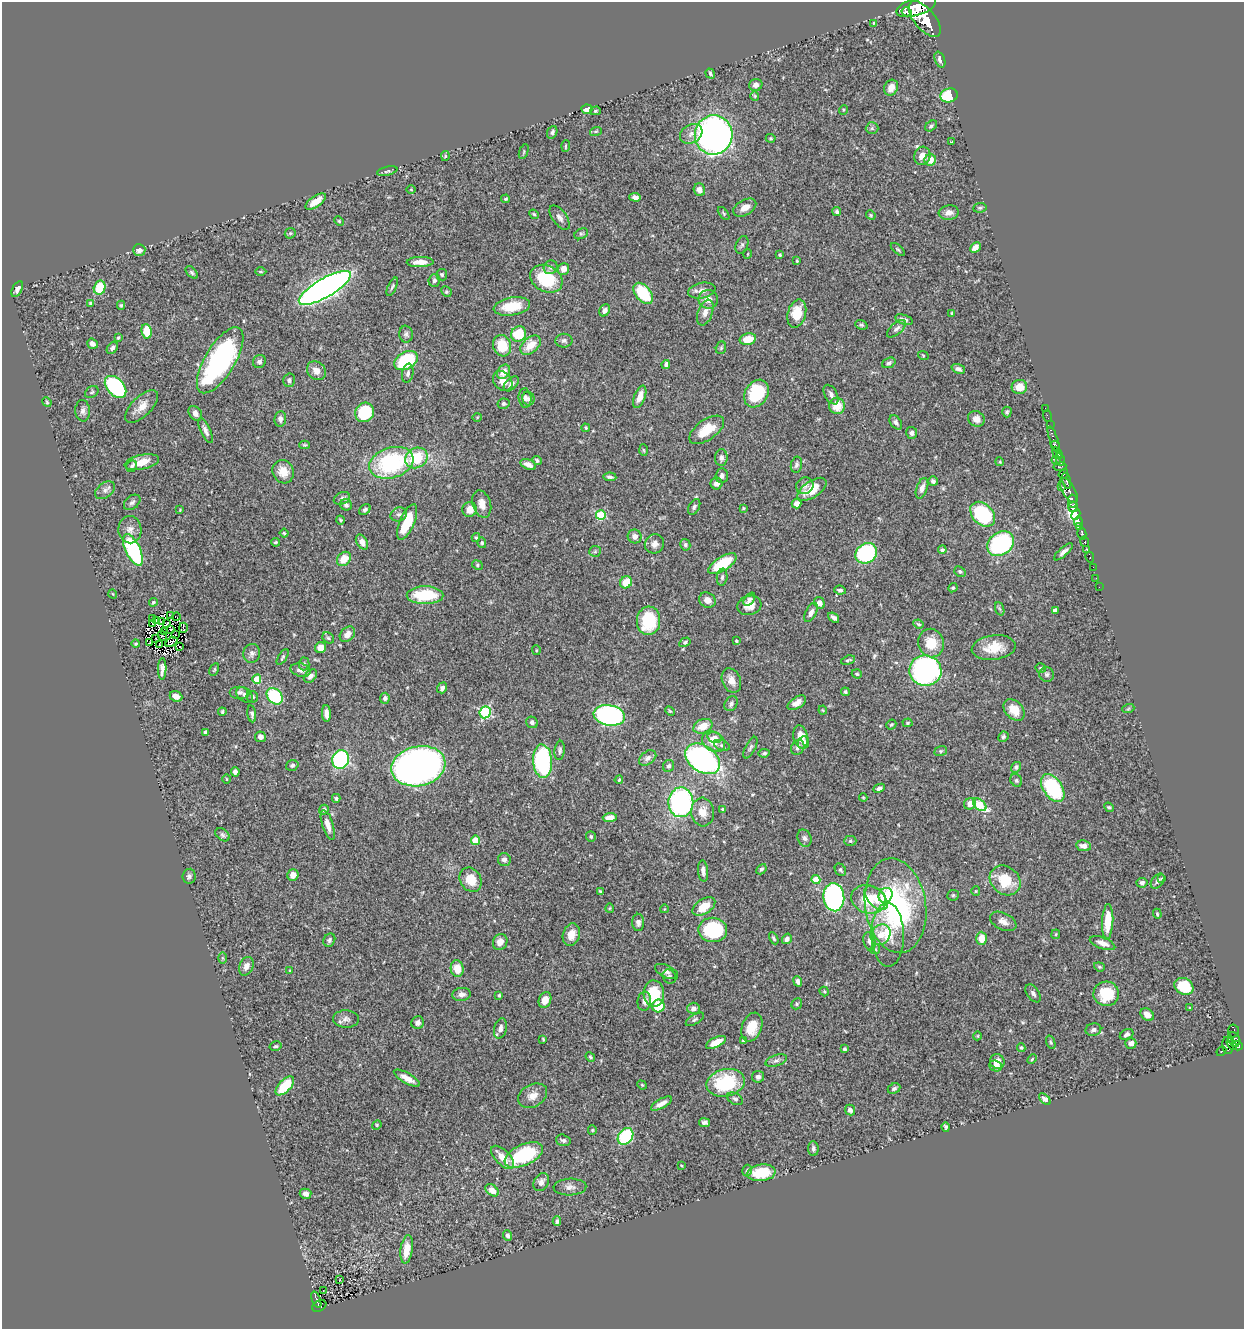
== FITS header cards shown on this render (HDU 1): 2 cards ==
NAXIS1  =                 1242
NAXIS2  =                 1327

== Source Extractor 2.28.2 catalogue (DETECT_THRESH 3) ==
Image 1242 x 1327 px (HDU 1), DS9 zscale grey, 1 PNG px = 1 image px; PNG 1246 x 1331 px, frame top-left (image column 1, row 1327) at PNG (2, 2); each listed source drawn as its Kron ellipse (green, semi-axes under 4 px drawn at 4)
Background 0.568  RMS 0.021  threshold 0.0633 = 3 sigma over >= 5 px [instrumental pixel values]
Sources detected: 456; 6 with non-positive FLUX_AUTO (blend fragments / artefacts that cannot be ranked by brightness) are neither listed nor drawn; the other 450 listed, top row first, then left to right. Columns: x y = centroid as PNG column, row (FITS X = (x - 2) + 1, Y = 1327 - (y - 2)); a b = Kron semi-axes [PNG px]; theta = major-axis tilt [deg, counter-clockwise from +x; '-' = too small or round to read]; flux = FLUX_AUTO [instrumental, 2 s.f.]
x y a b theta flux
916 7 21 8 18 2900
907 12 5 3 - 210
925 19 21 10 -51 3700
873 23 4 3 - 1.2
940 60 8 5 -68 5.5
710 74 5 4 - 3.1
756 85 6 6 - 8.3
891 88 8 6 62 10
949 95 9 7 16 70
755 96 4 4 - 1.5
587 109 5 4 - 19
843 110 5 3 - 1.3
595 111 5 4 - 2.2
931 126 6 4 38 2.8
872 128 6 6 - 2.7
596 131 6 4 18 1.8
552 132 6 5 - 3.7
691 134 12 9 30 9.1
714 135 20 19 - 740
771 138 5 4 - 1.7
951 142 3 3 - 1.3
566 146 6 2 86 1.5
524 152 8 2 69 1.3
445 156 5 4 - 1.8
922 156 9 8 - 11
930 160 6 5 - 16
387 171 10 4 13 2.8
411 189 4 3 - 1.2
699 190 6 5 - 7.8
635 197 6 4 -4 5.6
505 199 4 3 - 1.8
316 201 12 5 35 17
745 208 12 7 30 12
980 208 7 5 7 2.2
837 212 5 4 - 3
724 213 7 3 -52 1.9
949 213 10 7 7 8.1
534 214 5 4 - 1.8
871 215 5 4 - 1.7
560 218 14 7 -54 6.8
339 221 5 4 - 1.6
290 233 6 5 - 2
581 234 7 5 27 2.6
742 245 9 6 67 3.5
975 247 6 4 43 9.2
898 249 9 4 -41 2.4
139 250 6 6 - 9.1
748 254 5 3 - 1.1
780 255 3 3 - 1.7
797 261 3 3 - 1.6
420 262 13 5 1 11
551 267 7 6 - 4.1
564 269 6 5 - 11
192 272 7 4 -46 2.6
261 272 5 3 - 1.7
442 275 6 5 - 2.7
546 279 17 13 -29 70
434 280 6 5 - 3.7
392 287 10 4 65 2.6
100 288 7 6 - 40
325 288 29 9 30 1000
17 289 8 5 63 6.2
702 291 14 7 11 9.8
446 292 5 4 - 1.9
643 293 12 7 -50 64
708 299 10 9 - 12
90 303 4 4 - 1.8
121 305 4 4 - 1.9
512 306 18 9 10 37
605 310 6 5 - 6.2
705 313 13 7 70 9.4
797 313 14 9 74 35
952 313 4 3 - 1.8
904 320 9 4 -18 4.4
861 325 6 4 -20 2.4
896 329 11 5 42 5.4
147 331 7 5 -82 34
406 334 8 6 -83 4.2
519 334 8 7 - 48
118 338 3 3 - 1.9
748 339 8 5 13 24
564 341 8 7 - 3.9
92 344 5 5 - 6.5
530 345 12 7 41 21
502 346 11 9 -72 34
112 348 7 5 53 4.2
721 348 6 5 - 2.3
923 355 5 3 - 1.2
220 360 37 15 59 280
259 361 7 6 - 4.5
406 361 13 8 29 100
889 363 7 5 22 3.2
666 364 4 3 - 4.2
958 369 7 4 -20 4.9
316 371 10 8 -43 11
504 372 8 6 54 14
408 373 9 5 80 4.5
289 380 7 6 - 3.9
503 381 11 8 -48 12
511 384 9 5 45 5.4
116 387 13 8 -47 190
1019 387 8 7 - 18
92 392 7 5 36 2.3
756 394 15 11 57 68
831 395 10 6 -61 5.3
640 397 12 5 68 14
525 398 9 6 -85 4.9
528 399 7 6 - 3.4
47 402 5 4 - 1.9
503 404 6 5 - 2.6
142 406 21 10 44 17
837 406 8 8 - 23
1045 408 2 2 - 3.5
83 411 11 7 -86 5.7
364 412 10 9 - 73
1007 412 5 4 - 2.4
195 413 8 6 -52 7.4
1047 416 6 2 -71 14
477 417 5 3 - 1.1
280 419 8 6 84 5.6
976 419 9 7 -28 9.5
896 422 8 5 -53 4.7
1050 425 2 2 - 11
586 428 4 4 - 1.4
707 430 20 10 35 29
205 431 13 5 -65 5.9
912 433 6 5 - 5.4
1054 440 14 3 -70 520
305 445 5 4 - 1.9
1055 446 5 4 - 260
643 450 6 4 -87 1.6
1057 453 7 3 -60 350
416 458 11 10 - 52
721 458 8 6 87 4.5
537 460 5 4 - 2.4
1056 460 4 2 - 18
1060 460 6 3 -68 97
142 462 17 7 12 20
1000 462 4 3 - 1.3
391 463 23 15 17 160
528 465 8 5 -23 8.3
796 465 8 5 80 4.2
132 466 6 5 - 3.1
1060 467 6 3 7 120
283 472 12 10 -63 16
1063 474 5 4 - 210
722 476 7 6 - 5.4
610 477 6 3 -4 3.2
933 481 5 4 - 3.1
1067 481 8 3 -75 220
717 483 6 6 - 7.2
805 486 9 8 - 5.2
1061 487 3 2 - 7.7
922 488 11 5 70 8
812 489 17 8 34 29
105 490 11 7 36 6.3
1069 490 14 6 -58 290
342 498 8 6 25 4
1072 501 6 4 -81 370
132 502 9 6 39 4.2
482 504 14 9 -72 13
796 504 5 4 - 8.4
346 505 6 5 - 3.4
694 507 8 5 61 3.6
1073 507 5 5 - 570
743 508 4 3 - 1.3
470 509 7 7 - 17
180 510 4 4 - 1.2
365 510 6 4 41 3
399 514 8 6 19 4.5
983 514 14 10 -46 130
601 515 5 5 - 73
1076 515 6 4 64 1200
340 520 4 3 - 2
407 522 19 7 67 51
1078 522 5 3 - 320
1080 527 4 3 - 220
130 530 14 11 -88 11
284 533 4 4 - 1.8
1082 534 6 3 -77 170
635 536 7 6 - 7.6
476 538 4 4 - 1.7
276 542 4 3 - 1.5
362 542 8 5 -58 8.9
1085 542 5 3 - 140
482 543 5 4 - 2.2
654 544 10 9 - 8.4
1001 544 14 11 36 150
685 545 6 5 - 3
133 550 17 7 -65 150
942 550 4 3 - 2.5
1087 550 3 2 - 11
595 551 6 5 - 2.5
1063 552 12 4 41 6.3
866 553 11 9 40 170
1090 557 5 3 - 21
344 559 8 6 48 19
722 564 16 7 33 64
477 565 5 4 - 2.1
1093 567 2 2 - 8.3
960 572 6 4 -40 2.3
722 577 8 5 82 3.5
1096 578 2 2 - 3.2
626 582 6 5 - 25
1099 587 2 2 - 4.2
953 588 5 4 - 2
840 590 6 4 -7 3.7
113 594 4 3 - 0.96
425 595 18 9 0 69
749 599 7 4 54 2.9
707 600 8 7 - 11
153 602 4 4 - 1.8
819 603 6 5 - 7.9
749 605 12 9 16 15
1000 609 7 4 -70 2.1
1055 610 4 4 - 4.9
811 613 10 5 63 6.1
170 615 3 2 - 1
176 617 4 2 - 0.27
152 618 3 2 - 2.4
834 618 6 3 -38 4.4
157 620 3 2 - 0.23
648 621 14 11 86 78
161 622 2 2 - 0.48
152 623 3 2 - 0.48
166 624 2 2 - 1.7
918 624 5 3 - 1.9
183 628 5 3 - 1.1
171 629 2 2 - 1.5
164 632 2 2 - 1.7
347 634 9 6 47 8.6
175 635 3 2 - 2.2
162 636 5 4 - 0.36
155 638 2 2 - 1.4
328 638 6 5 - 2.2
736 641 4 3 - 2.2
149 642 4 2 - 1.2
171 642 6 3 32 2.3
685 642 6 4 30 2.4
931 643 14 13 - 31
136 644 4 3 - 1.9
160 644 3 2 - 1.2
180 647 2 2 - 0.56
321 648 5 5 - 13
994 648 22 12 7 30
536 650 5 4 - 1.6
252 653 9 8 - 5.3
283 657 9 4 56 2.7
848 660 7 3 17 2.6
304 664 6 5 - 2.6
1041 668 5 5 - 2.2
162 669 11 4 89 6
214 669 6 3 63 1.8
301 670 10 6 -14 5.9
925 671 16 15 - 340
857 674 5 4 - 2.4
1047 674 7 7 - 3.5
310 676 8 5 45 5.3
257 679 4 4 - 31
731 680 13 9 -67 13
442 688 5 5 - 4.3
239 692 10 6 0 4.9
845 692 4 4 - 2.9
245 695 9 6 -37 5.5
176 696 6 5 - 9
275 696 9 7 -46 87
252 697 6 5 - 3.5
385 698 5 4 - 3.9
797 703 10 5 32 9.1
731 704 8 6 54 4.4
1128 709 6 4 19 1.7
823 710 4 4 - 1.4
1014 710 12 8 -46 21
670 711 5 3 - 1.5
222 712 4 3 - 2.2
485 712 6 5 - 150
326 713 8 4 -87 7.2
252 714 8 4 -82 4
609 715 16 10 -10 290
532 722 6 5 - 4.2
907 723 5 4 - 1.9
891 725 5 4 - 2.2
703 726 10 6 24 21
205 732 4 3 - 4.5
260 737 5 5 - 6.6
801 737 12 7 -79 18
1003 737 5 4 - 2.6
714 738 7 5 -15 7.2
713 742 12 9 -34 19
804 743 6 5 - 3.9
722 745 8 5 -20 3.1
798 747 8 6 62 5
750 748 12 5 63 3.6
560 750 10 5 83 3.7
941 751 6 5 - 2
764 753 5 4 - 2.7
648 758 9 6 36 6.4
703 759 19 13 -35 390
340 760 9 8 - 230
542 761 17 9 -86 160
292 765 6 5 - 2.9
418 766 27 20 12 760
669 766 6 5 - 3.9
1016 767 5 4 - 3.1
235 772 4 4 - 5.4
226 779 5 3 - 1
619 780 4 3 - 1.4
1016 780 7 5 -59 2.8
879 788 6 4 25 4.4
1053 788 16 9 -57 120
863 797 4 4 - 1.3
336 798 4 3 - 2.2
681 802 15 12 88 240
970 804 6 5 - 8.8
980 805 7 5 -40 69
1109 807 5 4 - 2.2
723 809 3 3 - 2.5
324 810 5 4 - 3.2
703 812 14 11 -84 17
610 818 7 4 4 11
328 825 15 5 -73 12
222 835 8 5 -40 3.4
591 837 5 5 - 2
804 838 9 7 -65 4.7
475 840 4 4 - 40
850 841 6 5 - 2.6
1083 846 7 5 -9 8.2
504 860 6 6 - 5.3
761 869 6 4 48 2.6
840 870 7 5 -57 2.9
703 871 11 5 -85 5.9
293 875 6 5 - 9
189 876 7 6 - 3.7
1162 878 4 2 - 1.4
471 880 13 10 -59 25
816 880 4 4 - 34
1005 880 16 13 -40 44
1158 881 8 5 52 4.6
1142 883 5 5 - 4.4
600 891 3 3 - 1.8
976 891 5 4 - 1.5
886 895 8 6 56 31
953 895 5 5 - 1.8
834 897 14 10 -85 300
876 898 14 8 -48 19
868 899 17 14 -17 38
895 906 47 30 -81 240
704 907 13 7 33 25
610 908 5 4 - 1.6
664 909 4 3 - 0.9
1157 914 5 4 - 1.6
1003 921 14 8 -26 9.4
1108 921 17 5 87 32
638 922 8 6 -88 5.6
713 930 14 12 -9 130
1056 934 5 4 - 1.6
571 935 11 8 72 15
881 935 11 9 52 16
888 935 32 16 -89 46
774 938 6 4 -61 2.5
981 938 6 5 - 19
787 939 5 4 - 5.7
329 940 7 5 61 3.4
870 941 9 5 -77 4.7
500 942 8 7 - 10
1103 943 13 5 -21 9.5
875 949 5 4 - 1.7
222 958 6 4 -89 1.7
246 966 10 7 67 8.3
1099 967 5 4 - 2
457 969 8 6 -80 22
290 970 4 3 - 0.97
667 972 12 6 -25 5.6
669 976 7 6 - 3.9
798 982 6 4 -67 4.1
1184 986 10 8 -30 49
824 991 5 4 - 1.6
1033 993 10 6 -55 5
461 994 9 6 7 6.6
654 994 13 10 -86 47
1106 994 13 12 - 43
499 995 3 3 - 2.4
545 1000 8 6 68 13
644 1001 9 7 83 6.4
797 1004 6 5 - 2
658 1006 6 6 - 46
693 1008 6 5 - 6.4
1190 1008 3 2 - 1.1
1147 1014 7 5 -40 8.6
346 1019 13 8 0 7.1
695 1019 10 4 32 3
418 1023 6 6 - 5.5
752 1027 15 10 68 28
500 1028 10 6 75 6.8
1093 1030 8 6 12 4.7
1233 1031 6 5 - 120
1127 1034 7 5 29 4.2
977 1036 4 3 - 1.1
543 1039 3 2 - 1.4
1234 1039 7 6 - 240
743 1041 4 3 - 1.6
716 1042 11 5 26 14
1051 1042 7 4 -70 2.1
1131 1043 5 5 - 7.1
1232 1044 6 3 -57 110
1228 1045 8 5 -80 240
276 1046 6 4 13 2.5
1237 1046 5 4 - 270
1021 1048 4 3 - 1.8
844 1049 4 3 - 2.5
1221 1051 5 3 - 24
590 1057 5 4 - 1.9
1032 1059 5 3 - 1.4
776 1061 11 5 19 5
997 1061 7 7 - 12
995 1066 7 5 -20 7.5
758 1077 6 6 - 5.3
407 1078 15 5 -30 12
726 1083 19 13 12 87
642 1085 5 4 - 1.4
285 1086 12 6 45 51
894 1089 7 5 25 2.8
533 1096 15 11 29 13
735 1099 8 5 -28 3.5
1045 1099 7 4 -45 5.7
661 1104 12 4 30 8.8
850 1110 5 5 - 3.7
704 1123 5 4 - 3.9
377 1125 5 4 - 1.6
946 1127 5 3 - 2.5
592 1130 5 4 - 1.6
626 1136 9 7 51 100
563 1140 7 5 -16 3.8
813 1149 7 5 -86 3.8
524 1155 20 10 25 98
503 1157 14 7 -45 17
681 1165 4 2 - 1.2
747 1170 6 5 - 3.2
761 1173 14 8 8 40
541 1182 9 7 60 6.5
570 1187 16 8 2 8.3
492 1190 7 5 -38 12
306 1194 6 5 - 5.8
557 1221 5 4 - 4
508 1235 5 4 - 4.2
407 1249 14 6 81 24
340 1280 3 2 - 0.9
323 1290 2 2 - 1.5
316 1300 8 3 -70 100
319 1306 7 5 33 75
At the frame edge (FLAGS 8, measured only in part): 1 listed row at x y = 916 7
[6 non-positive-flux detections neither listed nor drawn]